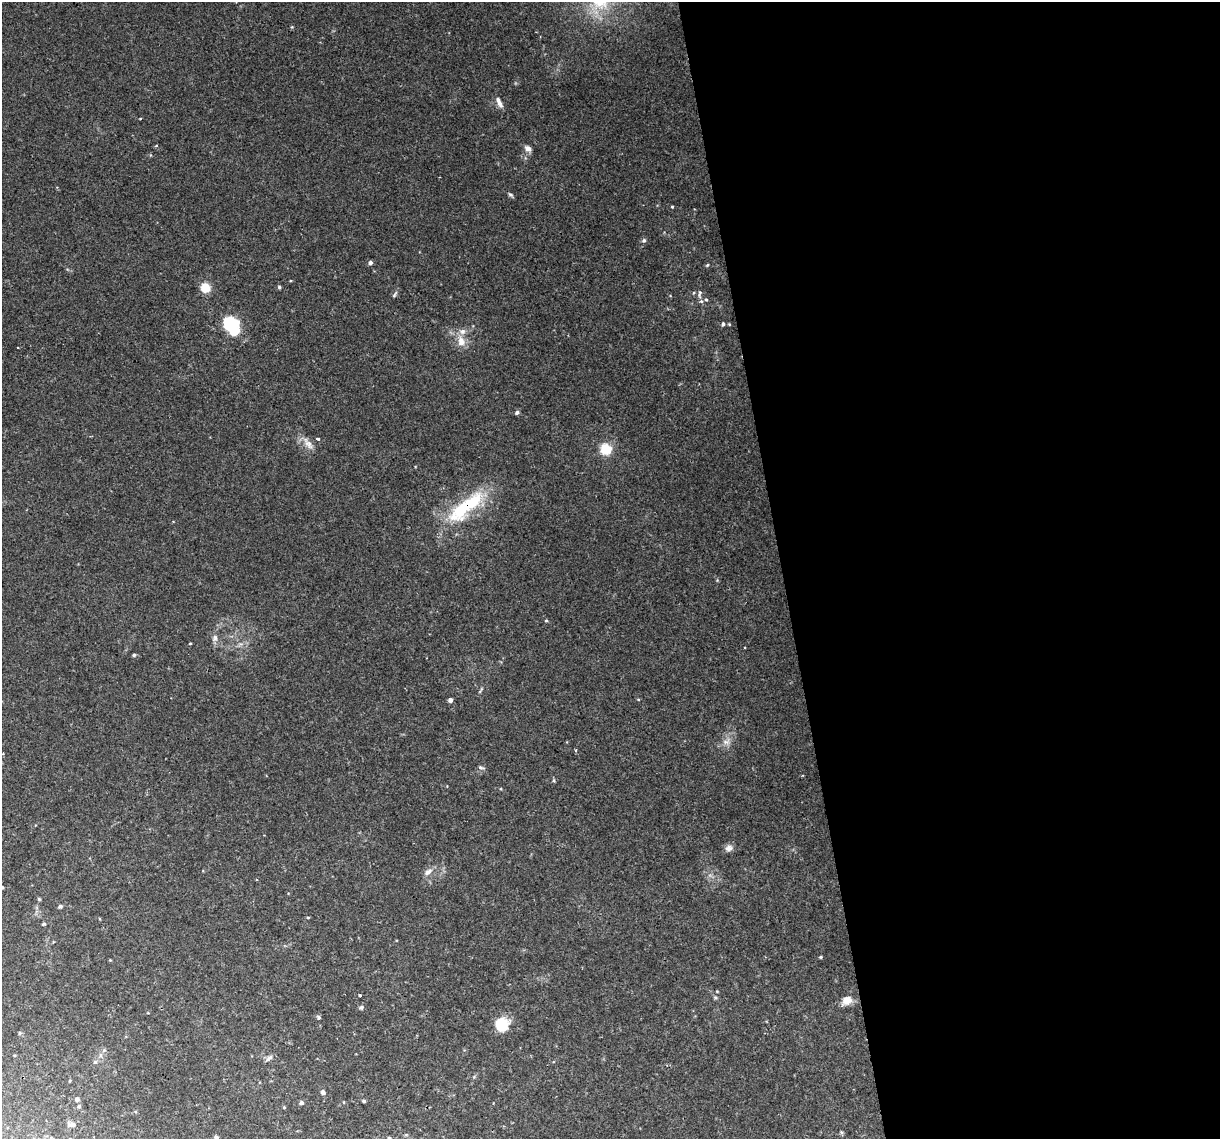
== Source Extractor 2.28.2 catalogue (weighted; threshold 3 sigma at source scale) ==
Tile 8 of 4 x 4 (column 4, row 2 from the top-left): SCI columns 3655-4872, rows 2346-3482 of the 4872 x 4645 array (HDU 1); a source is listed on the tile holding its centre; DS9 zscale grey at full resolution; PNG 1222 x 1141 px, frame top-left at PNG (2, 2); no overlay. Shown black and unused: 36% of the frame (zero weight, under 2 of 3 exposures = <1% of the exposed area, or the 3 px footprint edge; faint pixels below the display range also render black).
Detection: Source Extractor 2.28.2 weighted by HDU 2 'WHT'; one run over the whole footprint, this tile lists its part. Background 0.0435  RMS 0.0031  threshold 0.0139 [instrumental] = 3 sigma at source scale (4.5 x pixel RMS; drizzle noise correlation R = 1.50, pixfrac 1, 0.0396/0.0396 arcsec/px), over >= 5 px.
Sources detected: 68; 2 inside a brighter object's white glare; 1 cosmic-ray / hot-pixel residue — not listed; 3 inside a brighter listed object's ellipse — not listed separately; the other 62 listed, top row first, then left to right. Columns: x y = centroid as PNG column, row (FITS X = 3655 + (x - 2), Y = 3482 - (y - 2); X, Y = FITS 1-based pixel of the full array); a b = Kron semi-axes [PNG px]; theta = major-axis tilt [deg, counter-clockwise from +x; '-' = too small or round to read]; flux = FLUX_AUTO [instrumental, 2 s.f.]
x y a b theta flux
500 104 12 6 -71 1.4
140 119 3 2 - 0.25
528 148 9 6 -33 1.5
510 195 7 4 -43 0.58
672 207 3 3 - 0.32
644 240 5 5 - 0.72
370 262 5 4 - 0.91
707 265 4 3 - 0.32
279 287 5 5 - 0.46
205 288 8 8 - 6.2
700 294 12 5 83 0.84
394 295 10 4 56 0.59
706 299 4 4 - 0.35
229 324 15 13 -30 15
723 324 4 4 - 0.65
461 341 14 9 -73 3.4
517 412 5 4 - 0.77
318 439 3 3 - 1.8
308 443 22 8 -52 2.6
606 449 8 7 - 10
465 507 59 17 39 23
546 620 5 3 - 0.31
215 638 10 8 79 1.4
190 643 4 3 - 0.24
134 655 4 3 - 0.5
480 691 11 3 54 0.48
450 700 4 4 - 1.3
726 742 12 9 20 2.1
3 753 4 3 - 0.28
481 768 8 6 -29 0.79
554 780 6 4 -71 0.39
729 848 10 9 - 1.5
428 872 14 7 39 1.8
2 887 3 3 - 0.37
39 899 5 4 - 0.37
60 906 4 4 - 0.76
308 917 4 3 - 0.31
43 924 5 4 - 0.42
821 957 4 3 - 0.34
110 960 4 4 - 0.27
360 995 3 3 - 0.96
715 997 6 4 -44 0.45
847 1000 11 9 32 3.5
361 1007 6 5 - 0.67
318 1017 5 4 - 0.72
500 1022 19 9 7 4.9
19 1033 5 3 - 0.38
104 1050 6 4 43 0.6
269 1058 11 5 36 1.1
95 1062 6 5 - 0.61
474 1077 4 4 - 0.35
323 1092 5 5 - 0.89
77 1099 5 5 - 0.91
364 1101 4 3 - 0.5
344 1102 4 3 - 0.23
301 1103 5 4 - 0.8
79 1106 5 5 - 0.52
284 1107 5 3 - 0.27
72 1125 9 5 -8 1
841 1132 6 4 -46 0.43
216 1137 6 5 - 0.75
389 1138 4 4 - 0.43
Overlapping masked pixels (flux is a lower limit): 1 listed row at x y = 465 507
Isophote crosses this tile's border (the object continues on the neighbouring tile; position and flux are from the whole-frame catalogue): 3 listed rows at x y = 2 887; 216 1137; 389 1138